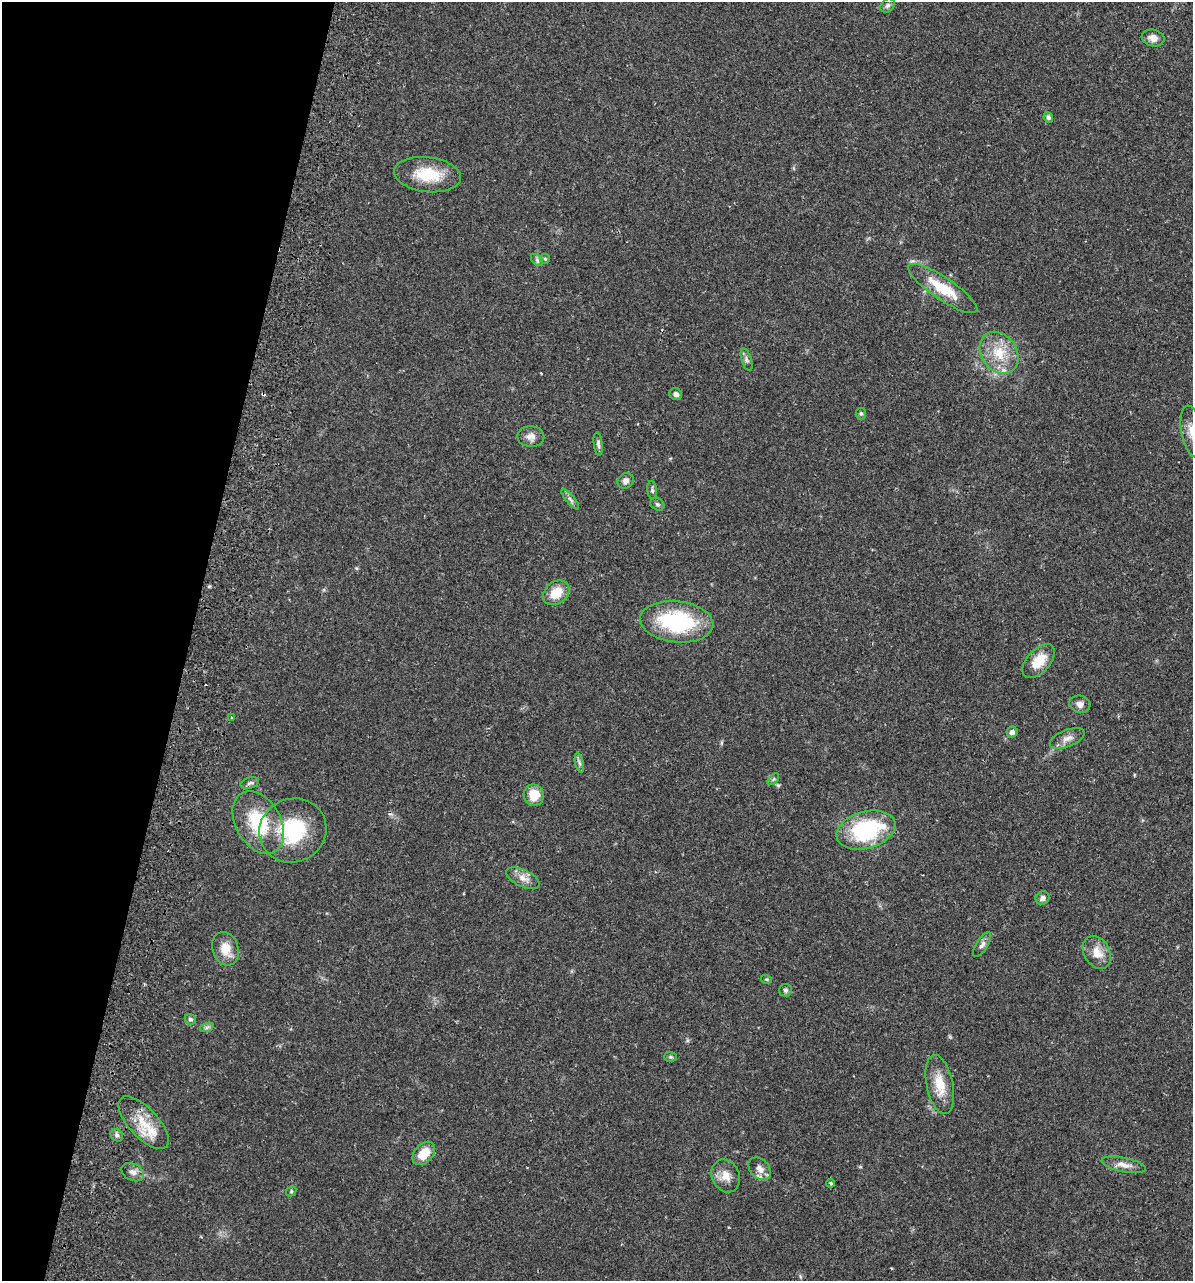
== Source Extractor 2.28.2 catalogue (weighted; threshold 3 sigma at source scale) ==
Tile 9 of 4 x 4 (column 1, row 3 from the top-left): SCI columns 182-1372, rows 1303-2581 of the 5251 x 5158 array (HDU 1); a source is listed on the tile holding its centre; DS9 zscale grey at full resolution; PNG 1195 x 1283 px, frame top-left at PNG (2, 2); each listed source drawn as its Kron ellipse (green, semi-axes under 4 px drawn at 4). Shown black and unused: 16% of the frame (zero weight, under 2 of 3 exposures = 3% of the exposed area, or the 3 px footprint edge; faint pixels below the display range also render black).
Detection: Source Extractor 2.28.2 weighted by HDU 2 'WHT'; one run over the whole footprint, this tile lists its part. Background 0.0649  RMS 0.005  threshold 0.0226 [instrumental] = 3 sigma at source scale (4.5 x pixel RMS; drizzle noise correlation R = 1.50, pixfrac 1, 0.05/0.05 arcsec/px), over >= 5 px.
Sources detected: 56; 1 cosmic-ray / hot-pixel residue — neither listed nor drawn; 3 inside a brighter listed object's ellipse — not listed separately; the other 52 listed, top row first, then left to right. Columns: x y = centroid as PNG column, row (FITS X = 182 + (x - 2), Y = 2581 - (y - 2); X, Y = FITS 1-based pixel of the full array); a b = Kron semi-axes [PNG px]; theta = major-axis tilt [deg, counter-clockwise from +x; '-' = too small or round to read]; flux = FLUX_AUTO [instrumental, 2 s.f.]
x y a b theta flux
888 5 8 6 44 1.2
1153 38 11 8 -14 3.5
1048 117 5 4 - 1.2
427 175 34 17 -7 18
545 259 5 4 - 0.59
537 260 7 4 -46 0.92
943 288 41 11 -34 17
999 353 22 17 -55 14
747 360 12 5 -72 1.5
676 394 6 6 - 1.8
861 414 6 5 - 0.98
1192 431 26 11 -80 6.9
531 437 13 10 -3 3.6
598 444 11 4 -83 1.4
626 481 8 7 - 2.2
652 490 9 5 -84 1.1
570 499 12 4 -50 1.6
657 504 7 5 -32 0.98
556 593 14 11 37 9
677 622 37 20 -6 46
1039 661 20 11 47 10
1080 704 10 8 -16 2.5
231 717 3 3 - 0.96
1012 732 5 5 - 1.8
1067 738 18 8 22 3.7
579 763 10 4 -76 1.2
773 779 7 4 46 0.88
250 783 9 5 16 1.3
534 795 11 10 - 8.6
258 822 34 22 -60 27
293 830 34 31 27 33
866 830 30 18 16 47
523 878 18 8 -25 4.2
1042 898 7 6 - 2
982 945 14 6 58 2
225 949 17 13 -71 7.8
1097 952 18 12 -60 6.7
766 979 5 3 - 0.53
786 990 6 6 - 1.2
190 1019 6 5 - 1
207 1027 7 4 19 1.1
670 1057 6 5 - 0.76
940 1085 30 13 -78 11
144 1123 33 14 -47 13
117 1135 7 5 -45 1.2
424 1153 13 9 47 9.3
1124 1165 22 7 -12 4
760 1169 13 9 -44 3.3
133 1172 12 8 -27 2.7
726 1176 17 13 -65 5.7
830 1183 4 3 - 0.8
291 1191 5 4 - 0.64
Isophote crosses this tile's border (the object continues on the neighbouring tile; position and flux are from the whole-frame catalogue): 1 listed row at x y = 1192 431